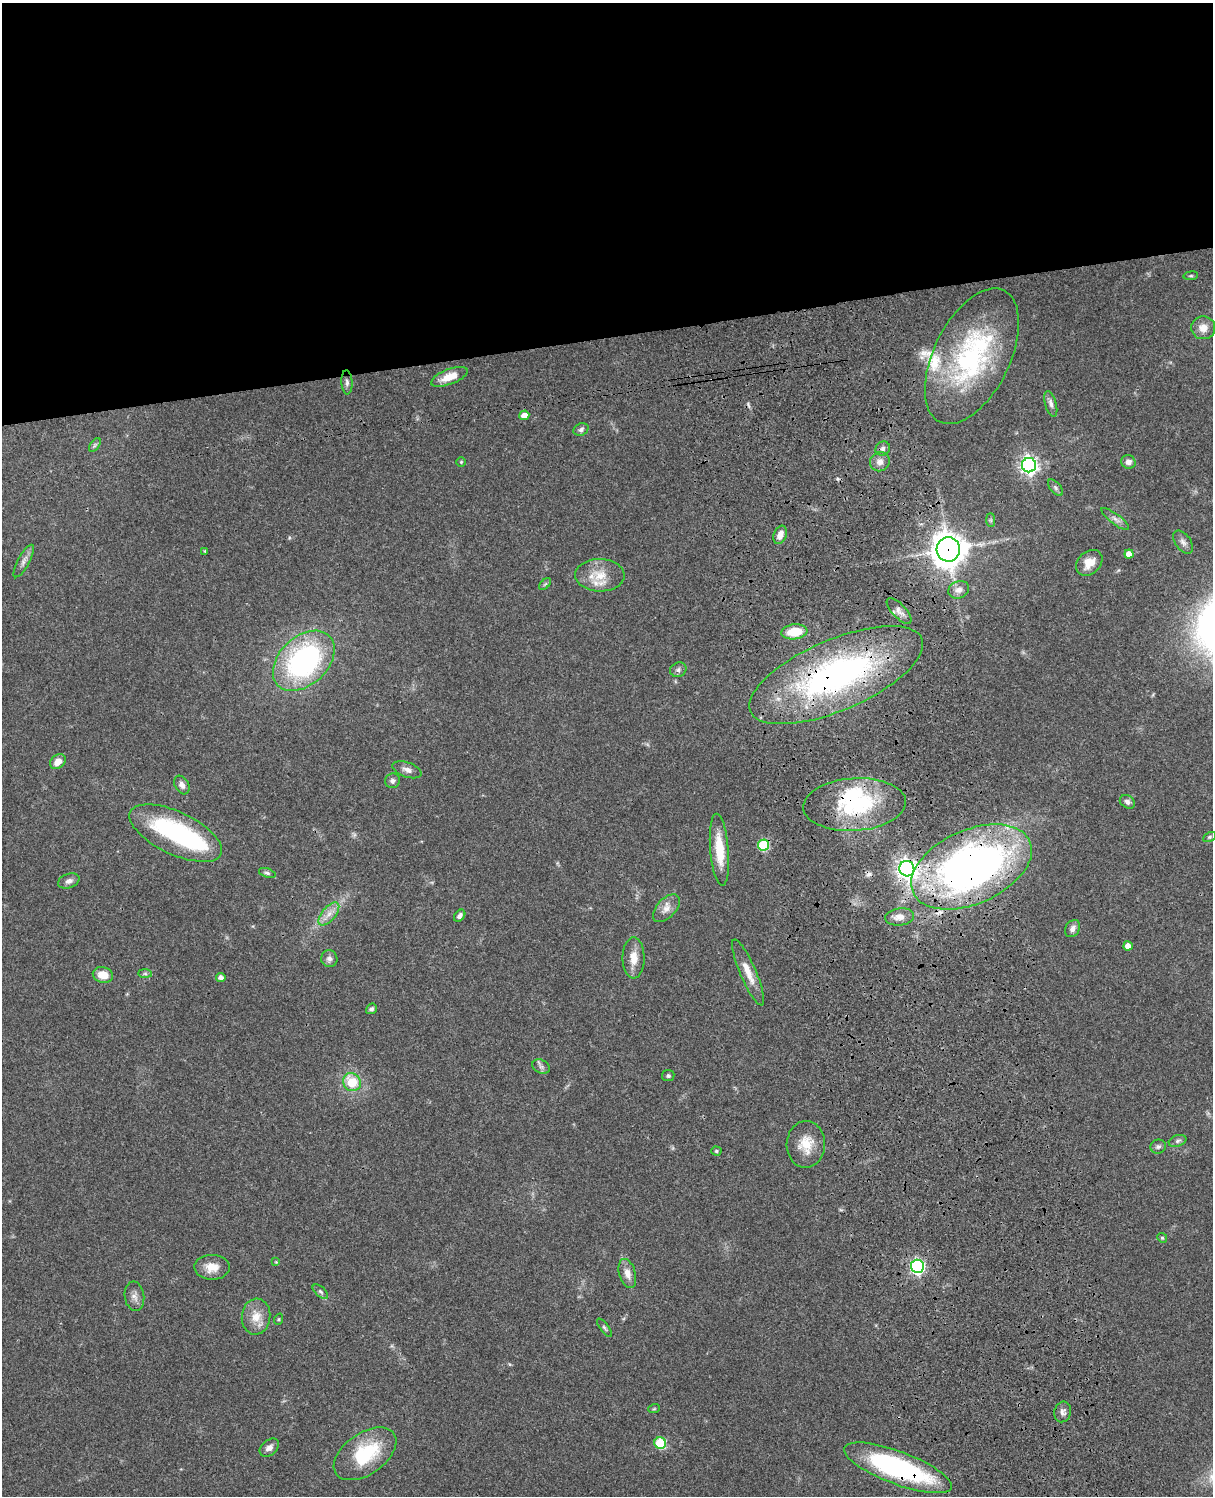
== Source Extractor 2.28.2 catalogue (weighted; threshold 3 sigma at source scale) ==
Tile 2 of 4 x 3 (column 2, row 1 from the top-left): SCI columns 1331-2541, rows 3266-4759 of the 5081 x 4925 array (HDU 1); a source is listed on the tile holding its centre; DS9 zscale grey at full resolution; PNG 1215 x 1498 px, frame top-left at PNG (2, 3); each listed source drawn as its Kron ellipse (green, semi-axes under 4 px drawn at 4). Shown black and unused: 23% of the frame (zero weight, under 3 of 4 exposures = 6% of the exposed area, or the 3 px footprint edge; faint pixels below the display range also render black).
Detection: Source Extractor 2.28.2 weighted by HDU 2 'WHT'; one run over the whole footprint, this tile lists its part. Background 0.0771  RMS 0.0058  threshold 0.026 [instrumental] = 3 sigma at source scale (4.5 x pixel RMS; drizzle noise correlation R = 1.50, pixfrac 1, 0.05/0.05 arcsec/px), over >= 5 px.
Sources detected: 88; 1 inside a brighter object's white glare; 2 cosmic-ray / hot-pixel residue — neither listed nor drawn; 3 inside a brighter listed object's ellipse — not listed separately; the other 82 listed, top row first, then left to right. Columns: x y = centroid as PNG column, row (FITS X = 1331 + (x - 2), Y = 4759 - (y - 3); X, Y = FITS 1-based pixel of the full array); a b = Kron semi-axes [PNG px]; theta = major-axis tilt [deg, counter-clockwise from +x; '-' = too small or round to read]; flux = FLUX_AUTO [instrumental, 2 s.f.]
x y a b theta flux
1191 276 7 3 8 0.78
1203 328 12 11 - 5.8
972 356 73 38 64 97
449 377 19 7 21 9.1
347 382 12 5 -86 1.9
1051 404 13 5 -74 2.3
524 415 5 5 - 5.3
581 429 8 6 28 1.8
95 445 8 4 53 1
883 449 7 6 - 2.2
461 462 5 4 - 0.67
880 462 10 9 - 3.8
1128 462 7 6 - 2.7
1029 465 7 7 - 250
1055 488 10 5 -50 1.6
1115 519 17 5 -37 2.7
991 520 7 4 -90 1
780 535 9 6 69 4.1
1183 542 13 7 -54 2.8
948 549 12 12 - 940
205 551 4 4 - 0.54
1129 554 4 4 - 5.3
24 561 18 6 61 2.9
1089 563 15 11 43 7.2
600 575 25 16 -1 13
545 584 7 4 44 0.89
959 590 10 8 21 3.8
899 611 16 7 -46 3.1
794 632 13 7 7 15
304 661 36 24 43 120
678 670 8 7 - 1.8
836 675 93 35 23 180
58 762 8 6 38 5
407 770 15 7 -20 3.2
393 781 7 7 - 1.8
182 785 10 7 -59 2.9
1127 802 8 6 -33 2.1
854 804 51 26 4 60
176 833 50 21 -25 77
1209 837 7 4 27 0.86
763 845 5 5 - 41
719 850 36 9 -85 16
971 867 64 37 24 330
907 869 8 7 - 330
267 873 8 4 -19 1.2
69 881 11 7 19 2.4
666 908 17 9 46 4.7
329 914 14 6 50 4.5
460 916 7 5 51 1.9
900 917 15 8 6 5.3
1073 929 9 7 57 2.7
1128 946 4 4 - 4.1
634 958 21 11 -90 7.4
329 959 8 8 - 2.3
748 972 36 8 -67 8.7
145 974 7 4 -1 1.1
103 975 10 7 -15 8
221 978 5 4 - 2.3
371 1009 6 5 - 1.5
541 1067 9 6 -29 1.8
668 1076 6 5 - 1.2
352 1082 9 8 - 15
1178 1141 9 5 18 1.6
806 1144 23 19 88 12
1158 1147 8 7 - 1.6
716 1151 5 4 - 0.98
1162 1238 5 4 - 0.75
276 1262 4 4 - 0.53
917 1266 6 6 - 130
212 1267 18 12 -1 7.5
627 1273 15 8 -73 4.8
320 1292 9 5 -41 1.4
134 1296 15 9 -83 3.6
256 1317 18 14 85 8.6
279 1319 6 3 71 0.62
604 1328 11 4 -52 1.1
654 1409 6 3 19 0.57
1063 1412 10 8 74 2.5
660 1443 6 5 - 33
269 1448 11 7 40 3
365 1454 35 20 35 35
898 1468 57 16 -21 100
Overlapping masked pixels (flux is a lower limit): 7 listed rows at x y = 948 549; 836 675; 854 804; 763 845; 971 867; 907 869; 898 1468
Isophote crosses this tile's border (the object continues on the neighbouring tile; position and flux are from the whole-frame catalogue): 1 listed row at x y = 365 1454